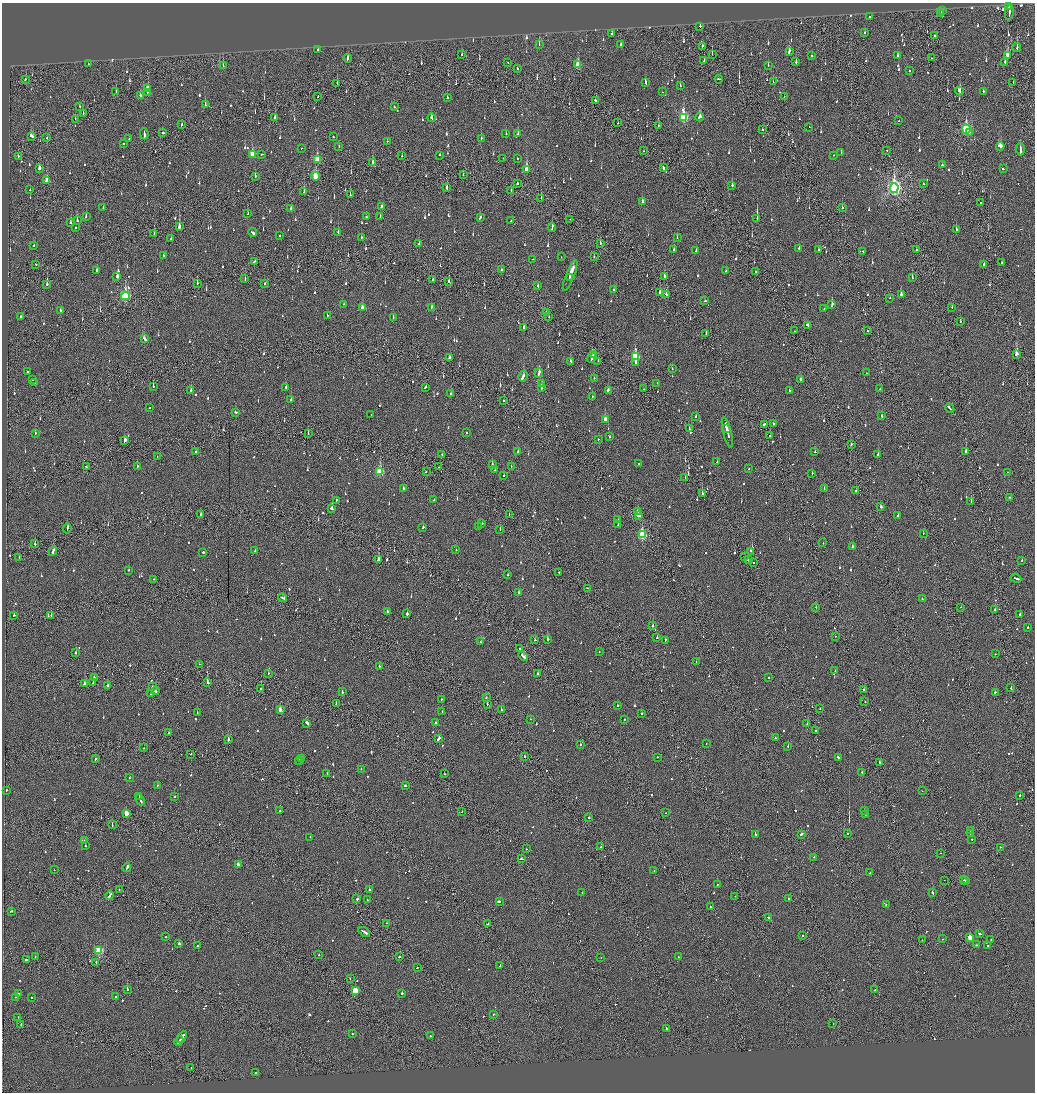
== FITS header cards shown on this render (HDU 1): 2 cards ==
NAXIS1  =                 2065
NAXIS2  =                 2180

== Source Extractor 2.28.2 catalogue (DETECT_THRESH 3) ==
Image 2065 x 2180 px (HDU 1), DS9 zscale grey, zoomed out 1/2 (1 PNG px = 2 x 2 image px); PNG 1037 x 1094 px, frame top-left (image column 1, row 2179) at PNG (2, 3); each listed source drawn as its Kron ellipse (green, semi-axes under 4 px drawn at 4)
Background -0.115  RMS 0.066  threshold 0.197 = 3 sigma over >= 5 px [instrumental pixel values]
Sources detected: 1209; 55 cannot appear on this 1/2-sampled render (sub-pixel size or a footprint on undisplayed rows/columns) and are neither listed nor drawn; of the other 1154, the 500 brightest by FLUX_AUTO listed and drawn (654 fainter detections omitted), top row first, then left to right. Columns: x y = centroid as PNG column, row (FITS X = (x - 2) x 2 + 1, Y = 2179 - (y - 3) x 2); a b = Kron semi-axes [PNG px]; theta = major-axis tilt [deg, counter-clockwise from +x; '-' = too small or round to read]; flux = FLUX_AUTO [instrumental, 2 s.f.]
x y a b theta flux
1009 7 3 2 - 140
942 10 2 2 - 89
941 13 2 2 - 42
1009 13 8 2 83 280
870 17 2 1 - 660
700 26 2 2 - 240
865 32 2 2 - 68
611 34 3 2 - 130
935 36 2 2 - 70
539 45 3 2 - 72
621 45 2 2 - 56
702 46 3 2 - 130
1017 48 4 2 - 160
318 49 2 2 - 140
789 51 3 2 - 280
712 54 3 1 - 39
462 55 2 2 - 54
897 55 3 2 - 54
1007 55 4 2 - 240
811 56 2 2 - 51
347 58 4 2 - 210
931 58 2 2 - 46
704 61 3 2 - 58
796 61 3 2 - 96
508 62 2 2 - 81
1005 62 3 2 - 73
89 64 2 2 - 69
578 65 4 3 - 350
223 66 4 2 - 50
768 66 2 2 - 64
517 69 2 2 - 190
909 71 2 2 - 130
719 79 4 2 - 200
25 80 2 2 - 69
773 82 2 1 - 60
1013 82 2 1 - 70
337 83 3 1 - 86
645 83 4 2 - 150
680 85 2 2 - 58
148 88 3 3 - 310
116 91 2 2 - 52
959 91 4 2 - 150
983 91 2 2 - 40
147 92 2 1 - 43
662 92 2 2 - 53
140 96 2 2 - 69
784 96 2 2 - 85
317 97 3 1 - 95
447 98 2 2 - 310
596 101 3 2 - 140
205 105 3 2 - 60
80 106 2 1 - 44
394 107 2 2 - 45
83 114 2 1 - 67
684 117 4 3 - 1100
700 117 4 2 - 260
275 118 3 2 - 47
432 118 4 2 - 82
75 119 3 1 - 39
898 121 2 1 - 40
618 123 2 1 - 110
181 125 3 2 - 68
658 125 2 1 - 54
809 127 2 1 - 65
762 129 2 2 - 160
966 129 4 3 - 1300
163 132 2 2 - 250
969 132 2 2 - 44
518 133 2 2 - 48
144 134 5 2 - 380
506 134 2 2 - 62
31 136 4 3 - 160
333 137 2 1 - 110
47 138 2 1 - 65
481 138 2 2 - 63
129 139 2 1 - 45
387 141 2 1 - 61
123 144 2 2 - 110
339 146 2 2 - 40
1000 146 4 3 - 270
301 148 2 2 - 77
1020 149 6 2 -88 350
643 151 2 1 - 50
887 151 2 1 - 50
841 153 2 2 - 76
252 154 4 3 - 340
262 154 3 2 - 75
440 155 2 1 - 49
834 155 2 2 - 56
18 156 2 2 - 52
402 156 2 2 - 57
503 158 2 1 - 89
517 158 2 2 - 49
317 159 4 3 - 380
373 163 3 2 - 160
942 165 2 2 - 120
663 167 3 1 - 150
39 169 3 3 - 120
1003 169 2 2 - 72
526 170 3 3 - 950
463 175 2 2 - 47
255 176 2 2 - 57
315 176 4 2 - 300
47 180 4 2 - 200
517 183 2 2 - 55
923 184 2 2 - 72
732 186 2 2 - 190
446 188 3 2 - 150
894 188 5 4 - 3800
30 190 2 2 - 59
511 190 2 1 - 49
304 191 2 1 - 260
350 195 2 2 - 41
541 198 2 1 - 230
642 202 3 2 - 160
980 202 2 1 - 78
381 207 4 2 - 150
103 208 2 2 - 43
842 208 2 2 - 45
291 209 3 2 - 130
248 214 2 1 - 45
86 217 2 2 - 92
366 217 2 2 - 66
380 217 3 2 - 100
480 217 3 2 - 72
757 218 3 2 - 720
570 219 2 1 - 44
77 221 2 2 - 97
511 221 2 2 - 160
70 223 3 2 - 92
179 227 4 2 - 450
552 227 4 2 - 110
76 228 2 2 - 58
956 230 2 2 - 110
252 232 4 2 - 200
338 232 2 2 - 190
154 233 2 1 - 54
279 235 2 2 - 68
361 237 2 2 - 42
677 238 2 2 - 80
171 239 2 2 - 53
600 243 3 2 - 77
419 244 2 2 - 140
34 245 2 2 - 64
799 248 2 2 - 150
674 249 3 2 - 55
818 250 2 2 - 40
916 250 2 2 - 170
696 251 2 2 - 58
863 251 2 2 - 85
164 256 2 2 - 63
594 256 3 2 - 61
561 257 2 2 - 39
533 259 2 2 - 40
254 261 4 2 - 120
1002 262 2 2 - 71
36 265 2 1 - 130
984 265 2 2 - 58
501 270 2 2 - 94
96 271 3 2 - 110
726 271 2 2 - 110
756 271 2 2 - 51
570 276 17 2 69 500
664 276 2 2 - 170
117 277 2 2 - 590
569 278 3 2 - 120
912 278 2 2 - 150
245 279 2 1 - 39
433 279 3 1 - 140
449 281 2 2 - 230
197 283 3 2 - 90
265 283 2 2 - 77
47 284 3 2 - 240
538 286 3 2 - 160
614 290 2 2 - 52
660 293 3 2 - 430
666 295 3 2 - 89
901 295 3 2 - 83
125 296 4 3 - 1200
890 298 2 1 - 130
705 301 2 2 - 110
344 304 2 2 - 42
832 304 4 2 - 140
431 307 2 2 - 120
952 307 2 1 - 44
362 308 3 2 - 220
824 309 2 2 - 44
61 311 3 2 - 39
546 312 3 1 - 39
327 315 2 2 - 53
21 317 2 2 - 380
393 317 2 2 - 46
549 317 2 2 - 61
960 321 2 2 - 45
807 325 3 2 - 98
524 328 2 2 - 220
794 331 2 1 - 57
867 331 2 1 - 66
706 334 2 2 - 55
144 339 4 2 - 130
593 354 2 1 - 76
1016 354 3 2 - 650
635 357 4 3 - 780
450 358 3 2 - 93
592 358 5 2 - 190
571 361 2 2 - 56
598 361 2 1 - 44
635 363 2 2 - 61
672 368 2 2 - 44
27 372 2 2 - 43
539 373 5 2 - 170
866 373 2 1 - 57
523 376 5 2 - 250
594 378 2 2 - 94
33 380 2 2 - 71
800 380 2 2 - 120
35 382 2 1 - 40
541 383 3 2 - 39
657 383 2 1 - 50
153 386 3 2 - 100
286 387 2 2 - 90
425 387 3 2 - 82
542 388 2 2 - 590
643 389 2 1 - 41
880 389 2 1 - 67
608 390 2 2 - 170
191 391 2 2 - 170
789 391 2 2 - 110
450 393 2 2 - 42
592 396 2 2 - 46
291 400 2 2 - 56
503 401 2 2 - 47
149 408 2 2 - 50
950 408 5 2 - 300
235 412 2 2 - 110
371 415 2 1 - 52
696 416 2 2 - 73
882 416 2 2 - 110
605 419 3 2 - 140
774 423 2 2 - 48
764 424 2 2 - 58
726 428 2 2 - 110
689 429 2 1 - 61
727 432 15 2 -75 470
35 433 2 2 - 96
308 433 3 2 - 82
467 433 2 2 - 42
770 436 3 2 - 83
609 437 2 2 - 46
598 439 2 2 - 41
125 441 3 2 - 400
851 444 3 2 - 52
196 451 2 2 - 61
518 451 2 2 - 56
966 451 2 2 - 250
815 452 2 2 - 57
442 455 2 1 - 59
878 455 3 2 - 110
157 457 2 1 - 39
717 462 2 2 - 57
492 464 2 2 - 39
639 464 2 2 - 39
511 466 2 2 - 46
86 467 2 2 - 52
137 467 3 2 - 98
439 467 2 2 - 63
749 469 2 2 - 47
495 470 2 2 - 84
380 471 4 3 - 870
426 472 2 2 - 56
1007 472 2 2 - 43
812 473 2 2 - 42
504 475 2 2 - 98
685 478 2 2 - 46
403 488 2 2 - 62
824 489 2 2 - 87
856 490 2 1 - 52
702 494 2 2 - 190
1009 497 2 2 - 68
336 500 3 2 - 60
434 500 2 2 - 220
971 502 2 2 - 170
880 507 3 2 - 110
332 509 3 2 - 370
637 512 2 2 - 72
200 514 2 2 - 66
509 515 2 1 - 51
638 515 3 2 - 140
898 516 2 2 - 140
617 520 2 2 - 79
482 524 2 2 - 45
618 525 2 1 - 40
423 527 2 2 - 78
479 527 3 1 - 210
67 529 5 1 - 230
500 529 2 1 - 48
923 533 2 1 - 49
642 535 3 3 - 930
823 543 2 2 - 59
35 544 3 2 - 54
852 546 2 2 - 130
456 550 2 2 - 40
53 551 5 2 - 190
255 551 2 2 - 51
750 551 2 2 - 72
203 552 2 2 - 130
19 557 2 1 - 52
744 557 2 1 - 83
748 559 2 1 - 98
378 560 3 2 - 550
1022 560 2 2 - 49
754 562 2 1 - 110
129 570 2 2 - 50
559 572 2 2 - 42
508 575 2 2 - 120
1016 578 5 2 - 390
154 579 2 1 - 41
587 588 2 1 - 67
519 593 2 2 - 110
283 598 4 2 - 110
922 599 2 2 - 45
815 607 2 2 - 150
961 607 2 1 - 46
995 610 2 2 - 61
387 612 2 2 - 290
407 614 2 2 - 130
1020 614 3 2 - 77
14 615 2 2 - 62
51 615 2 1 - 77
653 626 2 2 - 300
1027 628 3 2 - 76
835 636 2 2 - 52
657 638 2 2 - 90
548 639 2 2 - 480
535 640 2 2 - 48
665 640 3 2 - 84
480 642 2 2 - 56
520 649 2 2 - 150
599 652 2 1 - 62
76 653 2 2 - 80
995 654 2 1 - 49
523 656 5 2 - 190
696 662 2 2 - 58
199 664 2 2 - 52
379 666 2 2 - 56
835 670 2 2 - 77
268 673 2 2 - 42
538 674 3 2 - 150
94 678 2 2 - 47
769 678 2 2 - 51
93 683 2 2 - 150
207 683 3 2 - 530
85 684 3 2 - 190
107 685 2 2 - 240
152 687 2 2 - 110
1011 687 2 1 - 110
261 688 2 2 - 120
864 690 2 2 - 43
155 691 4 2 - 230
342 692 2 2 - 82
995 692 3 2 - 56
151 693 2 2 - 84
486 697 2 2 - 75
441 699 2 2 - 51
865 702 2 1 - 47
336 704 2 1 - 99
487 704 2 1 - 80
617 706 2 2 - 47
280 709 3 2 - 120
501 709 2 1 - 220
820 709 2 2 - 87
442 711 2 2 - 39
197 713 2 2 - 70
642 714 2 2 - 78
531 719 2 2 - 40
624 720 2 2 - 40
307 723 3 2 - 190
436 723 2 2 - 88
807 724 2 1 - 60
815 731 2 1 - 130
169 732 2 1 - 51
775 738 2 2 - 40
439 739 4 2 - 140
228 740 3 2 - 440
706 744 2 1 - 44
580 745 2 1 - 150
788 746 2 2 - 100
144 748 2 2 - 57
191 754 2 1 - 40
525 757 2 2 - 110
657 757 2 2 - 79
838 757 3 2 - 150
301 758 2 1 - 160
95 759 3 2 - 93
300 760 2 2 - 270
298 761 2 1 - 110
879 762 4 2 - 150
361 769 2 2 - 43
862 772 2 2 - 190
327 773 2 2 - 43
444 774 2 1 - 50
130 778 2 2 - 49
158 785 2 2 - 56
405 786 3 2 - 78
6 790 2 2 - 57
922 791 2 1 - 48
1020 795 3 2 - 66
139 797 2 1 - 90
175 797 2 2 - 44
140 800 6 2 -66 170
864 810 2 1 - 71
280 811 2 2 - 48
462 812 2 1 - 53
126 813 3 2 - 210
666 813 2 2 - 40
866 814 2 2 - 51
589 818 2 2 - 150
112 825 2 1 - 54
971 830 2 2 - 250
848 833 2 2 - 50
801 834 3 2 - 120
970 834 2 2 - 61
755 835 3 2 - 440
310 837 2 2 - 350
972 839 2 2 - 43
84 841 2 2 - 110
85 845 2 2 - 110
601 847 2 2 - 54
1001 847 2 2 - 57
526 849 2 2 - 44
940 853 2 1 - 61
814 857 2 2 - 48
522 859 3 2 - 60
238 864 3 2 - 480
127 867 4 2 - 160
54 870 2 1 - 50
654 870 2 1 - 44
870 873 2 2 - 50
963 879 2 2 - 130
944 880 2 1 - 49
965 881 2 2 - 41
717 884 2 2 - 39
369 889 2 2 - 110
119 890 2 1 - 43
582 893 2 2 - 74
933 893 3 2 - 110
110 895 5 2 - 240
735 896 2 2 - 46
788 898 2 2 - 46
357 899 2 2 - 390
367 900 2 2 - 110
499 901 3 2 - 200
886 904 2 1 - 120
710 907 2 2 - 96
11 911 2 2 - 92
768 917 2 2 - 140
387 923 2 1 - 62
487 924 4 1 - 120
364 932 6 2 -30 270
979 933 3 2 - 100
803 935 2 1 - 67
166 937 2 2 - 94
970 938 3 2 - 250
943 939 2 2 - 40
991 939 2 1 - 58
922 940 2 1 - 54
179 943 2 2 - 450
197 945 2 2 - 43
976 945 2 1 - 81
987 945 2 2 - 94
99 950 3 3 - 840
319 955 2 2 - 46
678 956 2 2 - 50
35 957 2 1 - 48
399 957 2 2 - 130
601 957 2 1 - 43
26 960 3 2 - 84
96 962 2 1 - 46
500 966 2 2 - 87
417 968 2 2 - 420
350 979 2 2 - 65
127 989 2 2 - 290
355 990 3 3 - 470
875 990 2 1 - 78
402 993 2 2 - 210
19 994 2 2 - 110
116 996 2 2 - 44
16 997 2 1 - 53
31 997 2 2 - 55
493 1014 2 2 - 66
18 1017 2 1 - 58
833 1023 2 1 - 62
21 1024 2 1 - 83
666 1028 2 2 - 130
352 1034 2 1 - 66
431 1036 2 2 - 64
182 1037 7 2 53 280
179 1041 5 2 - 320
191 1067 2 1 - 51
255 1073 2 2 - 100
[654 fainter detections neither listed nor drawn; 55 sub-pixel or undisplayed-footprint detections neither listed nor drawn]